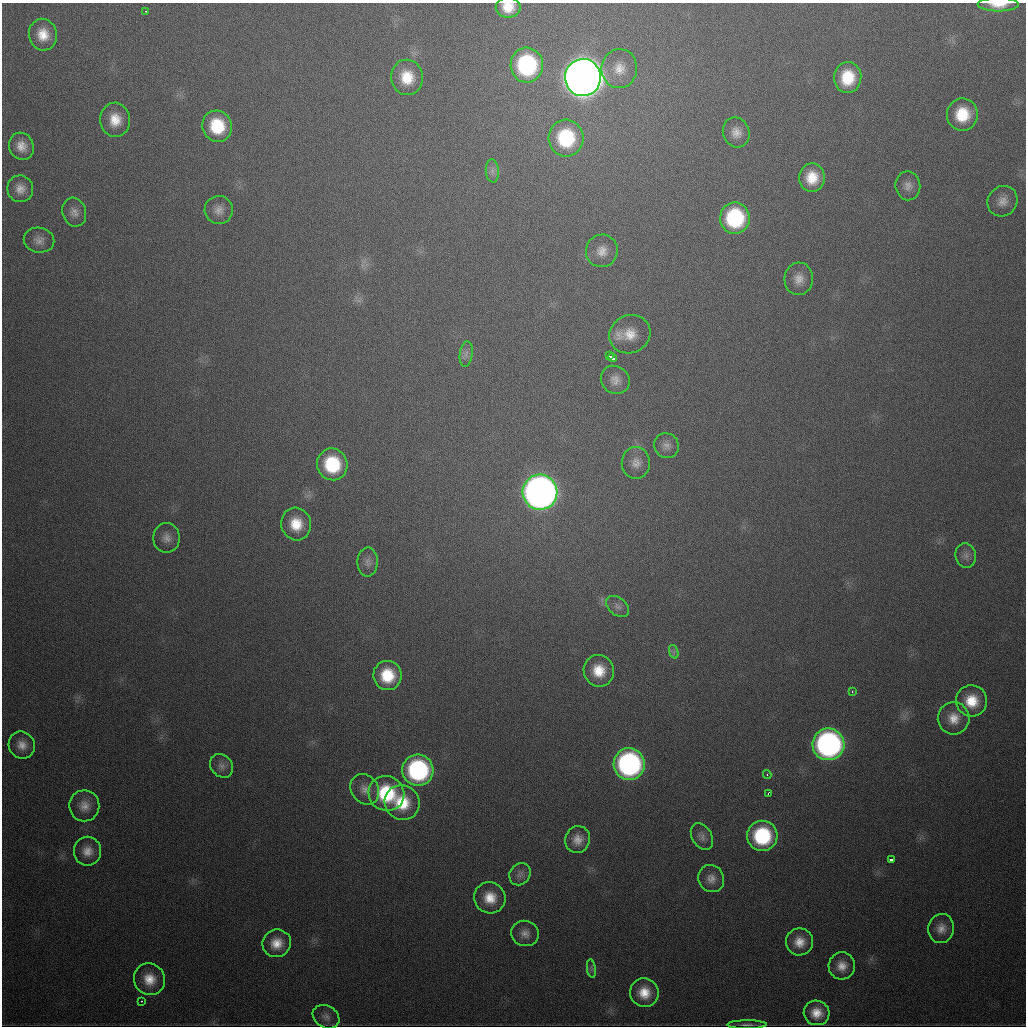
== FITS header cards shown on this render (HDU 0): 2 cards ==
NAXIS1  =                 1024
NAXIS2  =                 1024

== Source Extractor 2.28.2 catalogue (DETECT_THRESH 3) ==
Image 1024 x 1024 px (HDU 0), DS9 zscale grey, 1 PNG px = 1 image px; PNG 1028 x 1028 px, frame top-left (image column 1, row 1024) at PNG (2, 3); each listed source drawn as its Kron ellipse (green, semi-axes under 4 px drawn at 4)
Background 488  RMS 17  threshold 51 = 3 sigma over >= 5 px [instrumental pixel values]
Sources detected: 77; all 77 listed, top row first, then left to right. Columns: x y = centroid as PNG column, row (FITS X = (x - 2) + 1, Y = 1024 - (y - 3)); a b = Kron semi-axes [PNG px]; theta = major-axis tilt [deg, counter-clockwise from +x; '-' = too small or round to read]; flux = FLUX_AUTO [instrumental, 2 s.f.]
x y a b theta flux
998 5 20 7 0 1.7e+04
508 7 12 10 -1 2.0e+04
145 11 2 2 - 1.3e+03
43 35 16 14 -77 2.2e+04
527 65 17 16 - 1.5e+05
619 69 19 17 85 2.1e+04
407 77 18 16 -78 3.2e+04
583 77 18 18 - 3.1e+06
848 78 15 13 85 4.3e+04
962 114 16 15 - 4.2e+04
115 120 17 15 -87 2.4e+04
217 126 16 14 -65 5.3e+04
736 132 15 13 -67 1.2e+04
566 138 18 17 - 8.5e+04
21 146 14 12 -64 1.4e+04
492 171 11 6 -85 5.9e+03
812 178 14 12 87 2.7e+04
908 186 14 12 -82 8.9e+03
20 189 13 13 - 1.2e+04
1002 201 16 14 53 1.3e+04
219 210 14 14 - 1.1e+04
74 212 15 12 -72 9.2e+03
735 218 16 15 - 1.1e+05
39 240 15 12 -11 9.7e+03
602 251 16 16 - 1.5e+04
799 279 16 14 86 1.4e+04
630 334 21 19 26 2.7e+04
466 354 13 6 82 5.6e+03
609 355 4 3 - 1.5e+04
612 358 4 3 - 1.2e+04
615 380 15 13 -38 1.1e+04
667 446 13 12 - 8.2e+03
636 463 16 14 -88 1.2e+04
332 464 16 15 - 7.2e+04
540 492 17 17 - 1.2e+06
296 524 16 15 - 2.9e+04
167 538 15 13 90 1.1e+04
966 555 12 10 -75 6.9e+03
368 562 14 10 89 7.7e+03
617 606 13 8 -39 6.4e+03
674 652 7 4 -72 2.8e+03
599 671 16 15 - 2.8e+04
387 675 14 14 - 4.2e+04
852 692 3 2 - 2.7e+03
972 701 15 15 - 3.0e+04
954 718 16 16 - 1.9e+04
828 744 16 16 - 4.1e+05
22 745 14 13 - 1.2e+04
629 764 16 15 - 3.1e+05
221 766 13 10 -49 7.4e+03
418 770 15 15 - 1.9e+05
767 775 4 3 - 2.0e+03
365 789 16 13 -53 1.2e+04
386 793 18 17 - 8.2e+04
768 793 4 2 - 1.9e+03
402 803 18 17 - 4.2e+04
84 806 15 15 - 1.4e+04
762 836 15 15 - 1.0e+05
702 837 14 9 -58 6.9e+03
578 839 13 12 - 1.3e+04
87 851 14 13 - 1.4e+04
891 859 4 3 - 2.9e+03
520 874 12 10 51 6.9e+03
711 878 14 12 -59 1.1e+04
490 898 16 15 - 2.4e+04
941 928 14 13 - 1.2e+04
525 933 14 12 -16 1.0e+04
800 942 13 13 - 1.7e+04
277 943 14 13 - 1.9e+04
842 966 13 13 - 1.4e+04
591 969 9 4 -81 2.9e+03
149 979 16 15 - 2.2e+04
644 993 14 14 - 2.3e+04
141 1001 3 2 - 4.3e+03
817 1013 13 12 - 1.9e+04
326 1017 14 11 -31 7.2e+03
747 1025 20 3 1 4.4e+03
At the frame edge (FLAGS 8, measured only in part): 2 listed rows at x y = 998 5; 508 7